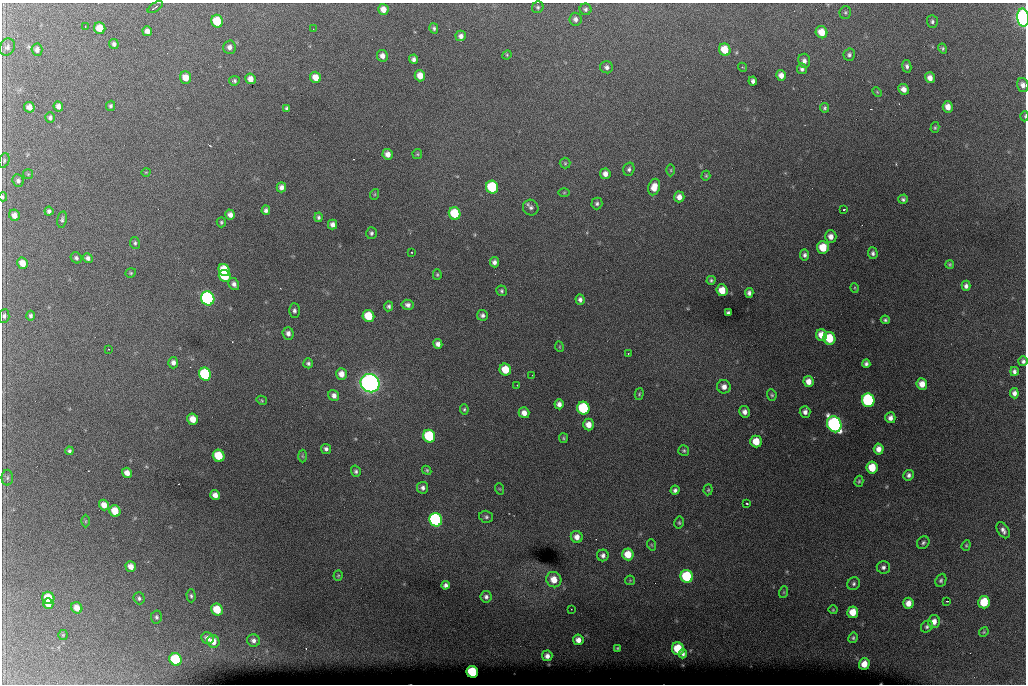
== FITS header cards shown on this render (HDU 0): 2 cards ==
NAXIS1  =                 1024 /fastest changing axis
NAXIS2  =                  682 /next to fastest changing axis

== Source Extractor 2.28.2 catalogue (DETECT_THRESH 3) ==
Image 1024 x 682 px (HDU 0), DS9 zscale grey, 1 PNG px = 1 image px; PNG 1028 x 686 px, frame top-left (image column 1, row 682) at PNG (2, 3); each listed source drawn as its Kron ellipse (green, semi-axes under 4 px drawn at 4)
Background 6320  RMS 52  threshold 156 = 3 sigma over >= 5 px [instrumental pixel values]
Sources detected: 228; all 228 listed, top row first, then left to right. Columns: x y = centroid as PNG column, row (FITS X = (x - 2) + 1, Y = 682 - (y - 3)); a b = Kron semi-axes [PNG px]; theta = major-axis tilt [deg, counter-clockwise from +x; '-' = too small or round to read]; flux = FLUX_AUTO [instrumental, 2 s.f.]
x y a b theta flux
155 7 8 2 35 5.0e+03
538 7 6 5 - 6.3e+03
383 9 5 5 - 2.7e+04
586 9 6 6 - 8.5e+03
845 12 6 5 - 5.6e+03
1023 18 9 6 -85 1.5e+06
575 19 6 6 - 1.3e+04
217 21 6 6 - 1.4e+05
932 21 6 5 - 7.6e+03
85 26 3 2 - 3.0e+03
100 28 6 5 - 5.4e+04
434 28 5 4 - 6.9e+03
313 29 2 2 - 1.5e+03
147 31 5 4 - 1.7e+04
821 32 6 5 - 4.7e+04
461 36 5 5 - 1.3e+04
114 44 5 4 - 9.9e+03
7 47 9 7 62 1.2e+04
229 47 6 6 - 1.4e+04
943 48 5 4 - 5.3e+03
37 50 6 5 - 1.3e+04
725 50 6 5 - 7.0e+04
507 55 5 4 - 3.8e+03
849 55 6 5 - 9.4e+03
382 56 6 5 - 1.9e+04
413 59 4 4 - 1.1e+04
804 61 7 6 - 1.5e+04
907 66 6 4 -79 9.7e+03
607 67 6 6 - 1.2e+04
742 67 5 3 - 3.9e+03
802 69 5 5 - 1.0e+04
781 75 5 5 - 2.0e+04
420 76 6 5 - 3.3e+04
185 77 6 5 - 3.9e+04
316 77 6 5 - 3.7e+04
930 78 5 5 - 2.0e+04
251 79 5 5 - 2.4e+04
234 81 5 5 - 6.7e+03
753 81 4 4 - 1.1e+04
1023 85 7 5 -75 1.6e+04
903 89 6 5 - 1.9e+04
877 92 5 3 - 3.5e+03
58 106 5 4 - 1.5e+04
111 106 5 4 - 6.7e+03
29 107 5 5 - 2.2e+04
948 107 6 5 - 2.8e+04
287 108 4 3 - 7.6e+03
825 108 4 4 - 6.1e+03
1025 116 5 3 - 3.3e+03
50 117 5 4 - 7.3e+03
935 127 5 4 - 4.8e+03
388 154 5 5 - 2.2e+04
417 154 5 4 - 4.3e+03
4 160 7 5 67 6.9e+03
565 163 5 5 - 4.1e+03
629 169 7 5 74 9.2e+03
671 170 6 4 -89 4.2e+03
146 172 4 3 - 2.5e+03
28 174 5 5 - 4.0e+03
605 174 5 5 - 2.0e+04
706 176 5 4 - 4.4e+03
18 181 6 5 - 9.8e+03
281 187 5 4 - 1.6e+04
492 187 6 6 - 2.8e+05
654 187 8 6 75 4.0e+04
564 193 6 4 1 3.7e+03
375 194 5 3 - 3.3e+03
3 197 4 3 - 4.4e+03
679 197 5 5 - 2.0e+04
903 199 5 4 - 7.8e+03
597 203 6 5 - 8.1e+03
531 208 8 7 - 1.2e+04
266 210 5 4 - 1.0e+04
844 210 3 3 - 4.9e+03
49 211 4 4 - 9.1e+03
455 213 6 6 - 1.6e+05
14 215 6 5 - 2.0e+04
230 215 5 4 - 1.7e+04
319 217 5 4 - 7.4e+03
62 219 8 4 78 8.0e+03
221 222 5 4 - 5.1e+03
333 225 5 4 - 1.8e+04
371 233 6 5 - 7.5e+03
831 236 6 6 - 2.1e+04
135 243 6 5 - 6.4e+03
823 247 6 6 - 7.7e+04
411 252 2 2 - 2.4e+03
873 253 6 5 - 8.8e+03
805 255 5 4 - 9.8e+03
76 258 6 5 - 8.0e+03
88 258 5 4 - 1.1e+04
494 262 5 4 - 1.4e+04
22 263 6 5 - 3.7e+04
950 264 4 4 - 4.6e+03
224 270 6 5 - 1.0e+05
131 273 5 4 - 4.7e+03
437 275 5 4 - 4.7e+03
225 276 6 5 - 1.7e+05
711 280 4 4 - 5.9e+03
234 284 6 5 - 1.3e+04
966 286 5 4 - 1.1e+04
855 288 5 3 - 3.0e+03
722 290 6 5 - 4.9e+04
502 291 5 5 - 6.1e+03
749 293 5 4 - 1.1e+04
208 298 7 6 - 1.0e+06
580 299 5 4 - 1.1e+04
408 305 6 5 - 1.2e+04
389 306 5 4 - 7.4e+03
294 311 7 5 -88 9.5e+03
728 313 4 3 - 6.8e+03
482 315 5 5 - 1.0e+04
4 316 7 5 85 8.8e+03
31 316 5 4 - 7.1e+03
368 316 6 5 - 1.1e+05
885 320 4 3 - 5.9e+03
288 333 6 5 - 1.5e+04
821 335 6 5 - 4.2e+04
829 338 6 6 - 1.2e+05
438 344 5 4 - 1.6e+04
560 347 5 3 - 3.4e+03
109 349 2 2 - 2.1e+03
628 353 2 2 - 2.6e+03
1023 361 5 5 - 9.2e+03
173 363 5 5 - 1.4e+04
308 363 5 5 - 8.5e+03
866 364 4 4 - 9.1e+03
505 370 6 5 - 7.6e+04
1014 371 4 4 - 1.0e+04
205 374 6 6 - 3.3e+05
341 374 6 5 - 2.8e+04
532 375 2 2 - 1.5e+03
808 381 5 5 - 2.7e+04
370 383 10 9 - 2.6e+06
922 384 6 5 - 3.4e+04
517 385 3 2 - 3.1e+03
724 387 7 6 - 2.2e+04
1014 393 5 4 - 1.4e+04
639 394 6 4 74 4.6e+03
334 395 6 5 - 1.5e+04
772 395 6 4 -64 5.7e+03
262 400 5 4 - 3.7e+03
868 400 7 6 - 4.8e+05
559 404 5 4 - 1.5e+04
583 408 6 6 - 3.2e+05
464 409 5 4 - 5.3e+03
744 412 6 5 - 1.7e+04
805 412 6 5 - 1.5e+04
524 413 5 5 - 2.3e+04
890 418 5 5 - 1.6e+04
193 419 6 5 - 4.3e+04
834 424 8 7 - 1.2e+06
589 425 6 5 - 3.1e+04
429 436 6 6 - 2.6e+05
563 438 5 4 - 4.6e+03
756 441 6 5 - 6.2e+04
326 449 5 5 - 1.0e+04
879 449 5 5 - 2.3e+04
684 450 5 5 - 5.9e+03
69 451 4 3 - 7.0e+03
219 456 6 5 - 1.3e+05
302 456 6 4 -88 5.3e+03
872 468 6 5 - 7.8e+04
427 470 5 4 - 4.5e+03
356 471 6 5 - 8.0e+03
127 473 5 5 - 2.3e+04
908 475 5 5 - 1.1e+04
7 478 8 5 90 8.7e+03
859 481 5 4 - 5.1e+03
423 488 6 5 - 1.2e+04
500 489 6 3 -71 3.7e+03
675 490 5 4 - 9.9e+03
708 490 5 4 - 4.5e+03
215 495 5 5 - 2.3e+04
747 503 3 2 - 4.2e+03
104 505 5 5 - 2.7e+04
115 511 6 5 - 6.7e+04
486 517 7 6 - 8.7e+03
436 520 7 6 - 8.2e+05
85 521 6 4 90 5.0e+03
679 523 6 4 78 5.8e+03
1003 530 9 5 -58 1.4e+04
577 537 6 6 - 2.3e+04
923 543 7 5 49 7.7e+03
652 545 6 3 -70 4.1e+03
966 545 5 4 - 4.5e+03
628 554 6 5 - 6.1e+04
603 555 6 5 - 1.2e+04
131 567 5 5 - 2.6e+04
883 567 6 6 - 1.1e+04
338 575 5 4 - 4.3e+03
687 576 6 6 - 2.4e+05
554 580 8 7 - 4.3e+04
630 580 5 4 - 3.6e+03
941 580 7 5 65 7.3e+03
854 584 7 6 - 8.2e+03
445 585 4 4 - 1.1e+04
784 592 6 4 71 4.0e+03
191 596 6 4 -87 6.3e+03
486 597 5 5 - 1.0e+04
48 598 6 6 - 8.8e+04
139 598 6 5 - 6.9e+03
947 601 3 2 - 3.0e+03
984 602 6 5 - 1.3e+05
908 603 5 5 - 2.9e+04
48 604 5 5 - 4.1e+04
77 608 6 5 - 3.0e+04
571 609 2 2 - 2.4e+03
217 610 6 5 - 9.2e+04
833 610 4 4 - 3.7e+03
853 612 6 5 - 5.4e+04
156 617 6 5 - 7.4e+03
934 622 6 6 - 2.4e+04
927 626 6 5 - 8.1e+03
984 632 5 4 - 4.2e+03
63 635 5 5 - 4.0e+03
207 638 6 5 - 1.8e+04
853 638 5 4 - 5.8e+03
253 640 6 6 - 1.3e+04
578 640 5 5 - 2.1e+04
213 641 6 6 - 4.1e+04
617 648 3 2 - 3.5e+03
678 649 6 6 - 1.2e+05
683 654 4 4 - 7.4e+03
547 656 5 5 - 1.6e+04
176 659 6 6 - 2.5e+05
864 664 5 5 - 4.0e+04
472 672 6 5 - 2.1e+05
At the frame edge (FLAGS 8, measured only in part): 6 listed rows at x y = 1023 18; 1023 85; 1025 116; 3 197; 4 316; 1023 361

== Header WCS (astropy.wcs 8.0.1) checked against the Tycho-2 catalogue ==
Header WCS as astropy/WCSLIB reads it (CRVAL/CRPIX/CD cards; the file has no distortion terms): RA---TAN/DEC--TAN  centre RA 07:06:07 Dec +31:10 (106.53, +31.16 deg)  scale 1.44 arcsec/px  FOV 24.5' x 16.3'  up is -93 deg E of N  parity flipped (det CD > 0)
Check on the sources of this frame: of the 60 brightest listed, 8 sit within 2.2 arcsec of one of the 15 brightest Tycho-2 stars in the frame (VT <= 12.35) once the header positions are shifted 0.44 arcsec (0.28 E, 0.34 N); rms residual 0.94 arcsec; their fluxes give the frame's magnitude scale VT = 25.60 - 2.5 log10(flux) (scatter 0.37 mag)
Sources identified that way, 8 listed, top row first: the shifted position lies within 2.2 arcsec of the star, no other Tycho-2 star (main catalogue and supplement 1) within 4.4 arcsec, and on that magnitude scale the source's flux lands within +1.5 / -3 mag of the star's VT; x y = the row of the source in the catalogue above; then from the Tycho-2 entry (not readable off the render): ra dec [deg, ICRS J2000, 3 dp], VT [Tycho-2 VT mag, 2 dp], TYC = Tycho-2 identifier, HIP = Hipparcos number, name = IAU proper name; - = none
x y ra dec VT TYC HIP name
492 187 106.458 +31.151 12.35 2438-728-1 - -
205 374 106.551 +31.041 11.84 2438-663-1 - -
370 383 106.552 +31.106 9.20 2438-180-1 - -
868 400 106.550 +31.305 11.61 2438-184-1 - -
583 408 106.559 +31.192 11.79 2438-1039-1 - -
834 424 106.562 +31.292 10.01 2438-106-1 - -
436 520 106.614 +31.135 11.36 2438-550-1 - -
472 672 106.684 +31.152 11.76 2438-931-1 - -